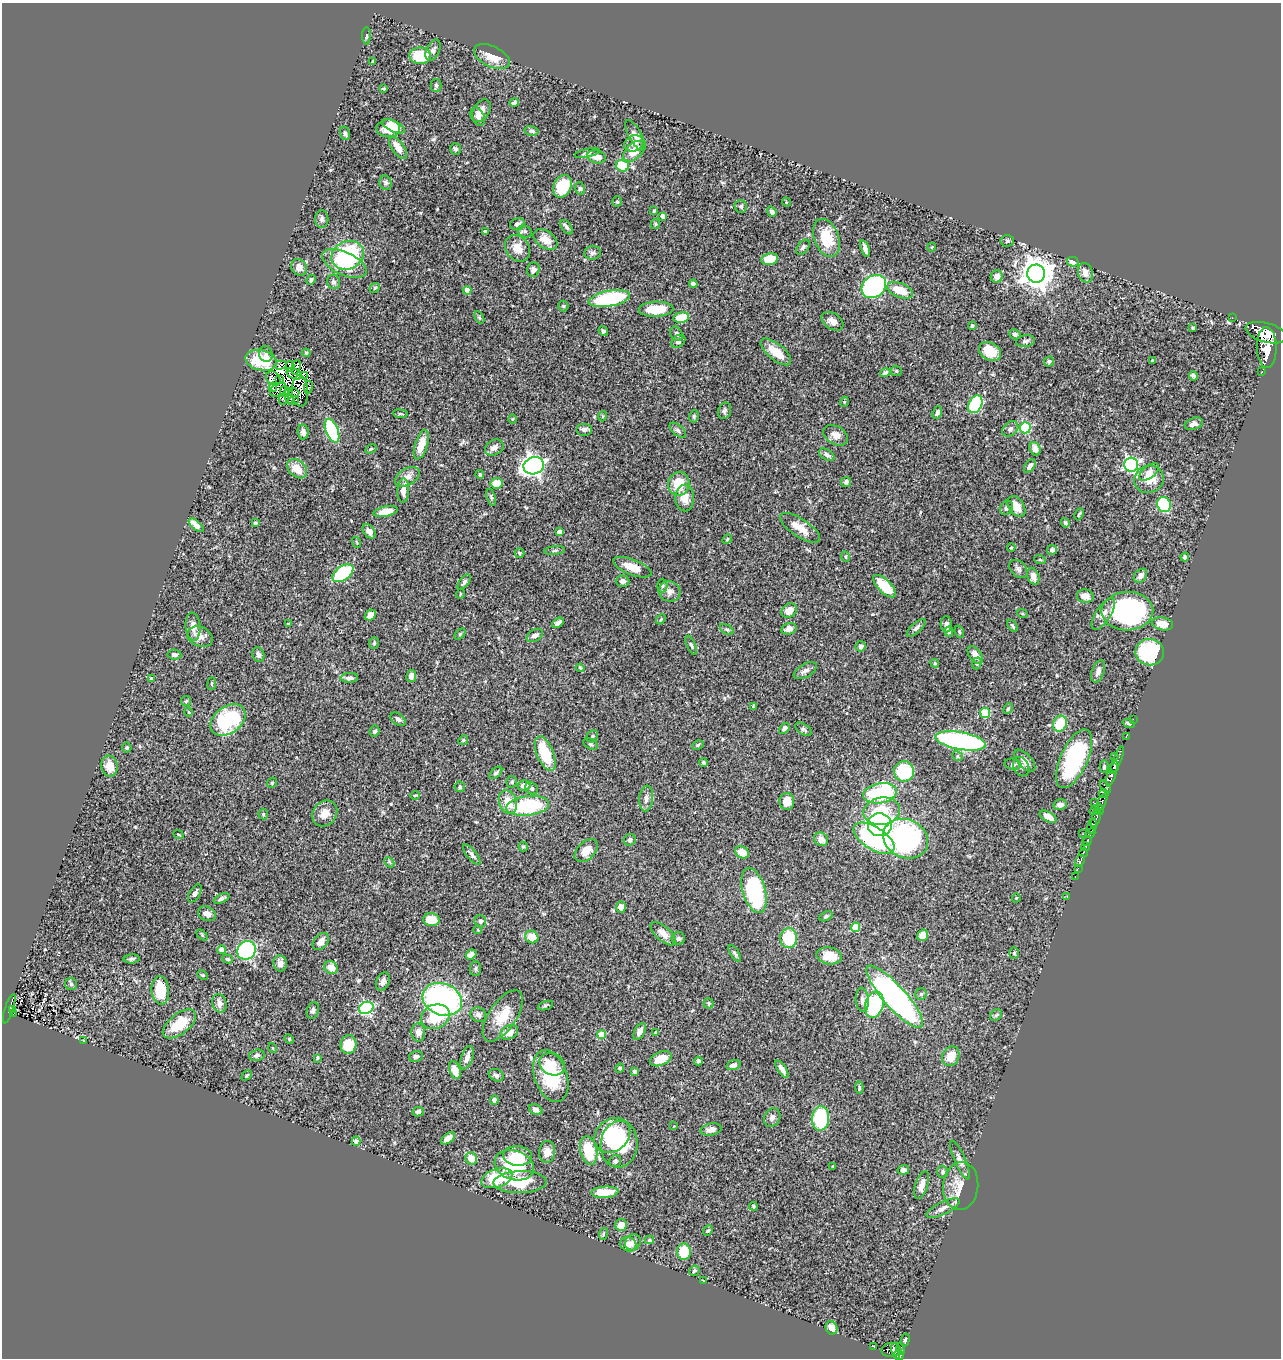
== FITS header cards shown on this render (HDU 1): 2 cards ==
NAXIS1  =                 1279
NAXIS2  =                 1356

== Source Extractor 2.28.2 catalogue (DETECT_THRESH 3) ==
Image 1279 x 1356 px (HDU 1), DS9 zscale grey, 1 PNG px = 1 image px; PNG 1283 x 1360 px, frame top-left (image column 1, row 1356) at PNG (2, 3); each listed source drawn as its Kron ellipse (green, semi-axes under 4 px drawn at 4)
Background 0.447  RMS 0.023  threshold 0.0701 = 3 sigma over >= 5 px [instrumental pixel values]
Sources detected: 413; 6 with non-positive FLUX_AUTO (blend fragments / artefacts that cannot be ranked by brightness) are neither listed nor drawn; the other 407 listed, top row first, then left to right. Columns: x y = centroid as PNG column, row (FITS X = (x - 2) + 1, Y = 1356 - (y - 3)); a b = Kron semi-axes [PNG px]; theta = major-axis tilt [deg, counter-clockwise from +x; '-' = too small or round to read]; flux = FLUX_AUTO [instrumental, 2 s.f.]
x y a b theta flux
366 36 9 3 89 2.4
433 50 11 6 64 5.1
420 56 11 8 0 65
492 57 19 10 -26 25
373 61 3 3 - 2.5
436 85 6 5 - 2.9
384 89 4 3 - 1.8
514 103 5 4 - 3.4
481 111 12 8 58 13
478 117 10 6 -61 5.9
393 126 12 5 -25 19
388 128 12 9 -1 20
532 131 7 4 -12 3.3
345 133 7 5 -74 3.4
635 135 17 6 -60 9.1
634 143 10 7 24 8.6
398 148 13 6 -55 15
455 149 6 5 - 3.7
634 151 12 7 43 27
587 153 13 4 12 3.7
596 157 9 6 -12 13
622 166 6 6 - 51
385 183 7 6 - 4.2
562 186 12 8 67 57
580 189 6 5 - 2.6
617 202 5 4 - 2.2
786 202 5 3 - 1.2
741 206 6 6 - 3.3
654 211 3 3 - 1.7
772 212 5 4 - 5.3
662 216 4 3 - 6.8
322 219 9 6 88 5
518 224 7 6 - 5.2
655 224 5 4 - 1.9
567 227 8 5 -53 3.8
525 231 7 5 -25 3.8
485 232 3 3 - 3.7
826 238 20 12 -68 45
545 240 13 8 -35 16
1007 241 7 5 3 2.7
803 247 8 5 51 3.8
932 247 4 3 - 1.2
517 248 14 11 -51 19
865 248 8 3 -71 6
593 253 8 7 - 5.1
348 255 17 14 26 140
770 259 8 5 12 35
1073 262 6 4 -14 10
344 264 24 11 -25 49
299 267 9 7 -52 10
533 270 7 6 - 7.3
1085 273 10 7 -77 12
1036 274 9 9 - 2500
997 276 6 6 - 10
311 280 5 4 - 3.5
334 282 7 6 - 4
693 284 4 4 - 4.7
874 287 13 10 36 340
375 288 5 4 - 2.4
467 290 4 4 - 17
900 290 13 7 -22 29
609 299 21 7 10 160
563 306 5 5 - 2.2
656 309 17 7 3 42
479 317 6 4 -58 2.1
681 317 8 5 12 32
1232 318 2 2 - 5.6
832 321 12 8 -34 10
972 326 4 4 - 2.1
1193 328 3 3 - 1.9
603 331 5 4 - 3.4
1266 333 21 9 -15 1900
677 334 7 5 -60 3.5
1015 334 6 5 - 4
678 341 8 5 40 3.7
1025 341 9 6 8 4.4
1267 347 20 10 -88 2400
990 351 12 8 -31 29
776 352 18 8 -40 26
306 353 4 4 - 1.8
266 354 8 6 -78 4.8
261 360 16 10 -13 38
1152 360 4 3 - 1.2
1049 361 5 5 - 2.9
280 365 6 4 15 4.5
290 366 5 2 - 1.4
296 367 7 2 75 1.7
896 371 5 5 - 1.9
1262 372 3 2 - 5.4
885 373 5 4 - 4.3
294 374 8 5 -25 0.096
304 375 4 3 - 2.1
1193 376 5 4 - 2.8
273 379 8 6 -44 4
280 379 3 2 - 1.4
273 387 5 2 - 1.5
308 387 6 3 82 1.7
278 390 9 6 34 0.91
300 391 16 8 -87 1.5
284 392 5 4 - 0.78
294 392 5 4 - 2.9
289 396 8 3 -80 1.2
284 399 6 5 - 0.17
294 401 5 3 - 3.3
844 402 5 3 - 1.4
975 404 9 6 62 130
724 411 8 6 68 3.9
937 413 6 4 68 4.5
400 414 7 3 -8 2
603 416 5 3 - 1.4
694 416 6 4 78 2.8
512 419 5 3 - 1.4
1194 424 9 5 18 8.4
1025 428 5 5 - 130
584 429 8 6 0 7.1
1010 429 9 6 40 5.7
678 430 10 5 -42 4.3
332 431 12 6 -69 150
303 432 7 5 -82 6.4
836 435 13 9 -31 11
421 445 15 6 73 22
494 448 10 7 32 8.7
371 449 6 4 30 1.8
1035 449 7 5 -70 8.1
827 455 8 5 -34 4.7
1131 465 7 7 - 330
534 466 10 8 18 700
1030 466 8 4 54 6.6
297 469 11 8 -40 22
1149 472 12 6 39 8.4
480 475 4 3 - 2.5
407 477 13 8 31 11
1149 479 15 13 17 27
846 482 5 5 - 3.8
497 483 6 5 - 27
679 484 12 10 78 36
403 491 12 6 87 9.3
491 497 9 4 -72 2.8
685 498 13 9 -89 20
1164 505 8 6 -60 83
1016 506 11 7 -56 18
1006 508 7 6 - 4.1
385 511 12 5 12 18
1079 514 6 3 64 2.1
255 523 4 3 - 2.2
1065 523 5 4 - 2.5
196 525 9 4 -39 18
800 528 23 9 -34 22
369 531 8 5 -51 11
559 532 4 4 - 11
727 539 5 4 - 2.2
356 542 5 3 - 1.6
1011 547 4 3 - 1.8
555 550 10 4 6 3.1
1052 550 5 5 - 4.3
519 553 5 4 - 2.5
846 557 5 3 - 1.6
1185 557 4 4 - 3.2
1040 560 6 3 -19 1.9
632 567 20 8 -21 22
1018 569 10 7 -45 6.5
343 573 12 7 35 110
1033 576 9 6 -71 11
1140 576 8 6 48 7.7
623 581 7 5 -2 5.4
464 582 9 4 53 4.1
662 586 7 5 -89 2.8
885 586 14 6 -45 48
669 591 11 10 - 9.7
460 594 5 3 - 1.2
1085 596 8 6 -13 12
789 610 8 6 38 15
1127 611 26 19 1 300
1022 613 5 3 - 1.6
1103 614 18 7 57 13
370 615 6 4 44 11
661 619 5 4 - 1.9
558 623 6 4 37 8.8
288 624 3 3 - 1.8
946 624 8 5 -87 6.7
1162 624 11 6 -10 18
1012 626 7 3 -54 2.6
193 627 14 7 -85 10
916 628 12 5 42 4.9
727 629 8 4 -31 2.7
789 629 8 5 12 9.1
949 632 5 4 - 2.9
959 632 6 4 -70 2.2
460 634 6 4 45 2
535 635 9 5 31 7.8
200 637 13 9 -23 11
374 643 6 5 - 2.5
691 645 10 4 -67 3
861 646 5 5 - 6.2
1150 652 14 13 - 120
174 655 7 5 -7 4.2
258 655 7 6 - 5.4
975 655 10 6 -54 13
935 663 4 4 - 2.1
977 663 6 4 73 2.4
580 668 4 3 - 1.7
805 671 13 6 30 7.3
1098 671 12 6 70 6.4
411 676 6 5 - 7.9
151 678 3 3 - 2
349 678 9 5 3 5.7
212 684 6 3 82 1.8
186 701 5 5 - 2.3
753 706 3 3 - 1.6
1008 709 5 3 - 2.2
189 712 4 3 - 1.3
985 713 5 5 - 78
398 719 8 5 -36 4.8
1133 719 2 2 - 5
228 720 19 13 36 130
1129 723 6 3 -21 3
1060 724 8 6 62 49
784 728 6 4 43 5.1
804 729 9 5 -33 3.3
374 731 5 5 - 3.1
592 736 6 5 - 3.2
1126 736 3 2 - 7.1
463 740 5 4 - 1.9
961 741 25 8 -10 400
591 744 7 5 -28 3.2
698 745 6 4 25 2.3
127 747 5 5 - 2.3
545 753 18 8 -68 60
958 756 6 4 -26 2.3
1115 756 3 2 - 25
1074 759 32 13 65 150
1117 760 15 3 68 270
1025 761 14 7 -48 9.1
703 763 4 3 - 2.7
1013 764 8 5 -8 3.1
109 766 10 8 -79 15
1021 767 10 7 -62 5.9
1104 767 6 4 89 3.2
1114 768 4 3 - 120
904 771 10 10 - 83
496 773 8 4 43 3.1
1112 774 13 4 72 420
512 782 5 5 - 2.6
272 783 5 4 - 1.8
524 785 6 5 - 11
460 787 5 5 - 2.6
1105 787 7 4 -51 84
531 788 7 5 -36 3.9
880 793 17 10 10 160
1104 793 5 4 - 180
415 795 5 3 - 1.3
646 798 13 7 85 9.3
787 801 8 7 - 18
1102 801 8 3 67 94
508 802 12 8 -70 25
1094 803 3 2 - 4.1
1060 805 6 5 - 7.5
528 806 21 9 7 120
1099 809 5 4 - 190
1094 810 5 3 - 28
882 811 18 13 11 51
325 813 14 11 52 16
263 814 5 5 - 2
1048 817 9 5 -28 12
1096 818 10 3 71 260
880 825 12 11 - 500
1092 826 7 5 79 540
1090 833 5 3 - 120
1083 834 2 2 - 6.5
178 835 5 2 - 1.2
874 838 23 11 -33 230
821 839 7 6 - 9.5
906 839 23 19 -26 260
630 840 6 5 - 4.5
1087 841 5 3 - 190
523 846 5 4 - 2.1
1086 847 4 3 - 120
586 851 14 8 43 18
742 852 7 6 - 23
1084 852 4 3 - 95
472 854 12 5 -51 5.2
1080 861 6 3 66 130
389 862 6 4 -46 2
1078 868 3 2 - 24
1075 877 3 2 - 8.5
754 890 23 11 -74 190
195 893 10 5 60 5.6
1067 897 3 2 - 3.1
222 898 8 4 24 4
1016 898 4 3 - 1.2
621 907 6 4 -85 7.2
207 914 9 7 -24 8.6
826 916 7 4 26 3.1
431 920 8 6 -5 26
480 921 6 5 - 3.4
855 927 4 4 - 48
478 930 4 3 - 1.3
663 934 16 7 -41 13
202 935 6 4 -46 2.2
923 935 6 5 - 17
532 937 7 6 - 28
789 938 10 8 88 61
678 939 6 6 - 3.5
321 942 10 6 48 9.5
222 950 4 4 - 18
246 950 10 9 - 190
735 953 9 4 -58 2.9
1014 953 6 5 - 2.2
471 954 6 4 39 7.6
829 956 13 8 -10 30
132 959 8 4 6 3.3
227 959 5 4 - 2.5
280 963 8 6 -81 10
331 968 7 6 - 14
475 968 7 5 88 3.2
203 975 6 3 -25 1.8
383 982 9 6 68 5.9
71 984 6 6 - 2.8
160 990 14 9 -84 44
921 994 6 5 - 3.1
895 997 40 11 -48 500
442 999 20 15 -21 360
862 1000 12 6 -86 6.6
219 1003 9 7 -77 7.4
709 1003 5 5 - 2.6
545 1005 8 3 19 2.6
874 1005 13 9 73 120
366 1008 7 6 - 260
9 1009 15 3 72 86
13 1009 3 3 - 76
313 1011 9 6 72 4.5
13 1014 3 2 - 7.9
478 1015 8 7 - 5.8
996 1015 6 5 - 2.9
503 1016 29 13 56 37
435 1017 15 12 23 55
179 1024 19 10 37 46
418 1032 9 7 -87 10
509 1032 9 6 29 13
640 1032 9 5 63 10
656 1032 3 3 - 2
602 1034 4 4 - 33
289 1039 5 4 - 1.7
84 1040 3 2 - 1
348 1045 9 8 - 34
273 1048 5 3 - 1.2
257 1055 8 5 15 4.1
416 1056 7 5 13 3.8
951 1056 10 8 64 23
317 1058 4 3 - 1.5
467 1058 12 6 71 9.9
661 1059 11 6 22 24
698 1061 4 3 - 3.8
552 1064 13 10 -26 17
733 1065 7 4 18 5.6
620 1068 4 4 - 3.1
782 1069 10 4 -57 7.4
455 1070 9 5 -69 18
634 1071 4 3 - 4.2
247 1075 6 3 45 1.7
496 1075 7 6 - 4.3
551 1076 27 16 -71 85
859 1087 6 4 -85 2.5
494 1100 4 4 - 5.3
536 1109 7 5 -28 6.8
418 1112 6 4 12 4.2
772 1117 10 7 64 6.7
821 1118 12 8 85 140
674 1126 3 3 - 0.95
711 1129 10 6 11 9.9
612 1135 19 16 41 78
448 1138 8 4 36 11
356 1141 4 4 - 7
619 1144 23 18 84 110
589 1151 14 8 -77 60
547 1152 11 8 83 13
518 1156 14 9 -4 26
471 1159 6 5 - 20
960 1160 21 5 -66 8.4
615 1161 6 5 - 3.1
514 1165 20 14 -18 95
833 1166 3 2 - 1.3
903 1170 6 4 8 6.5
943 1172 6 5 - 3.4
497 1178 16 9 18 59
520 1182 26 11 1 60
922 1185 14 6 72 11
961 1186 24 17 84 26
605 1192 13 5 4 37
753 1206 4 3 - 2
943 1208 18 6 25 9
621 1225 6 6 - 15
708 1231 6 4 47 2
603 1234 6 3 72 1.7
649 1240 4 4 - 1.8
633 1242 9 7 48 6.8
628 1244 8 7 - 13
684 1252 8 7 - 48
694 1271 6 5 - 2.9
703 1280 4 2 - 1.3
832 1328 7 5 -67 12
905 1340 6 4 75 120
874 1347 3 2 - 2.5
900 1349 6 4 -77 150
891 1350 10 7 2 230
896 1351 8 4 -79 180
899 1355 5 5 - 220
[6 non-positive-flux detections neither listed nor drawn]